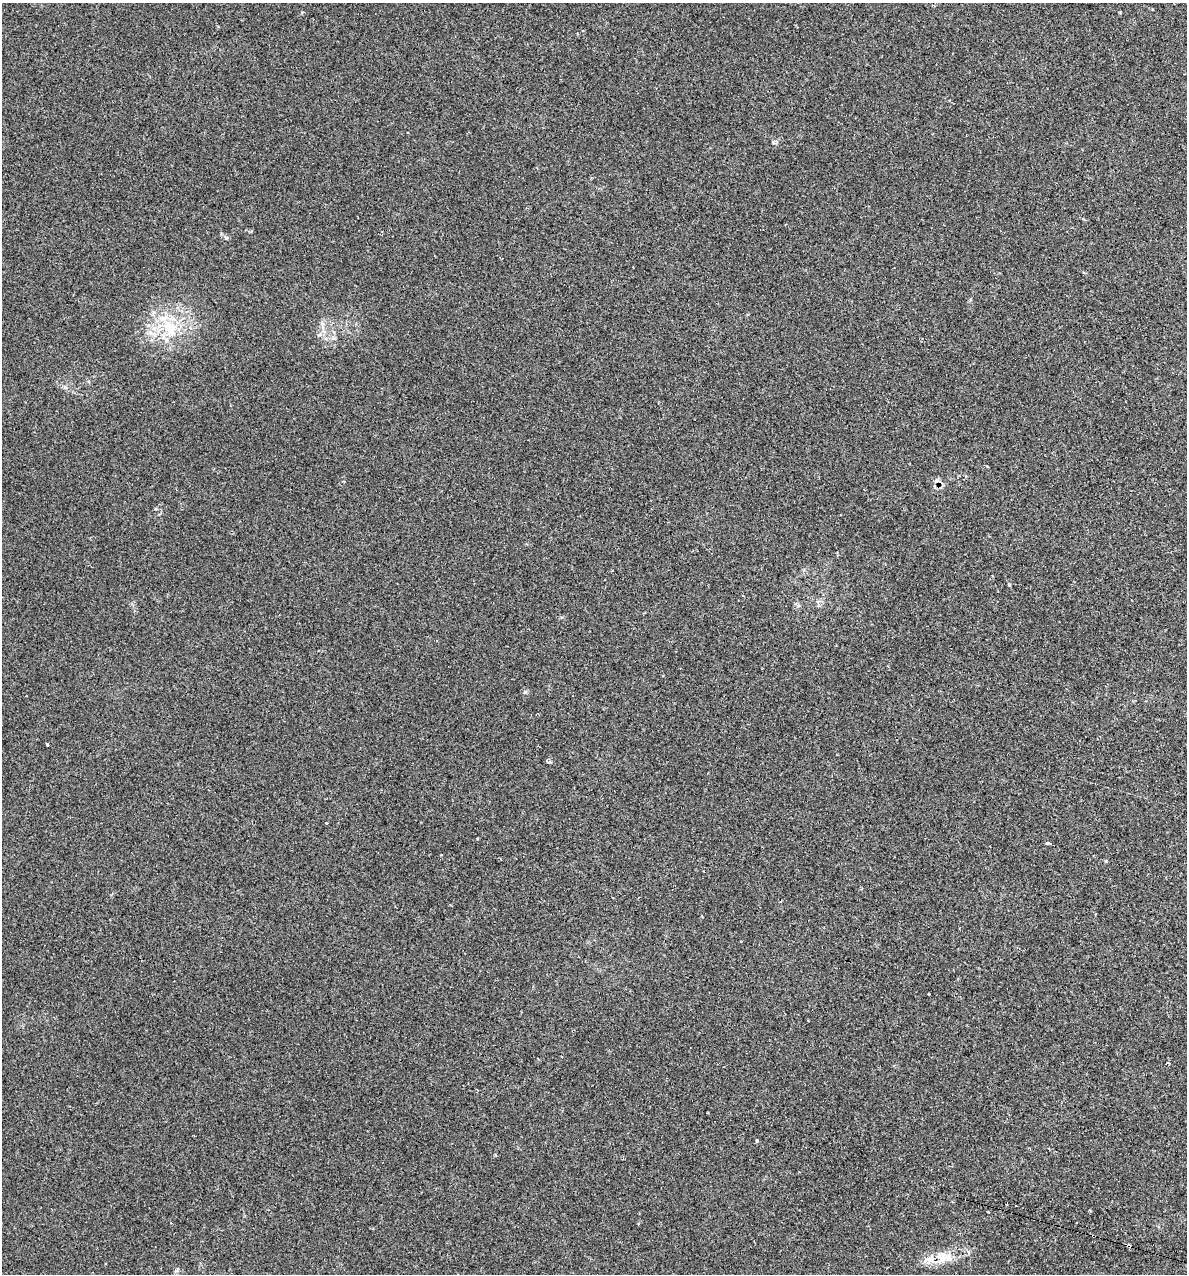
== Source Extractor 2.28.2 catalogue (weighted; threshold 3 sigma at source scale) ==
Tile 6 of 4 x 4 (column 2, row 2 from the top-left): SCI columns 1313-2497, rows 2551-3822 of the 5134 x 5104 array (HDU 1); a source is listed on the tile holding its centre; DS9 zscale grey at full resolution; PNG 1189 x 1276 px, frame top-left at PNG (2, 3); no overlay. Shown black and unused: <1% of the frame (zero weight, under 2 of 3 exposures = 1% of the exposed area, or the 3 px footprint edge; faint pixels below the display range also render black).
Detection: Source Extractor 2.28.2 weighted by HDU 2 'WHT'; one run over the whole footprint, this tile lists its part. Background 0.118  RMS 0.0072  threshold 0.0324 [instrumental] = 3 sigma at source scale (4.5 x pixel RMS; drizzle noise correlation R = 1.50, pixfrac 1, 0.05/0.05 arcsec/px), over >= 5 px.
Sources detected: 16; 1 cosmic-ray / hot-pixel residue — not listed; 1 inside a brighter listed object's ellipse — not listed separately; the other 14 listed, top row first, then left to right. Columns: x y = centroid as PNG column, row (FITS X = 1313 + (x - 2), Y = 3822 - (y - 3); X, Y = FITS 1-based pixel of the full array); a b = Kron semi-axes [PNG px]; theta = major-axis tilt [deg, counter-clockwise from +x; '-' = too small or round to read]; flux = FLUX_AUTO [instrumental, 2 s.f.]
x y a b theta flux
226 238 6 4 -2 1
169 326 21 17 -2 23
343 481 4 3 - 0.85
743 596 3 2 - 0.73
47 744 3 3 - 1.7
326 823 3 2 - 0.72
1049 843 6 3 -16 3.7
441 855 3 2 - 0.74
1106 861 3 3 - 2.8
929 994 3 3 - 1.4
1168 1063 3 2 - 1.1
757 1140 4 3 - 2.8
988 1212 3 2 - 0.76
941 1259 22 9 32 9.6
Overlapping masked pixels (flux is a lower limit): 1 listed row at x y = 941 1259
Unlisted compact peaks at least as high as the median listed source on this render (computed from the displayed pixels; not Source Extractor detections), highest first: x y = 525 692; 65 387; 549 762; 1009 585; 319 335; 798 606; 1120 12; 773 142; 302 12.